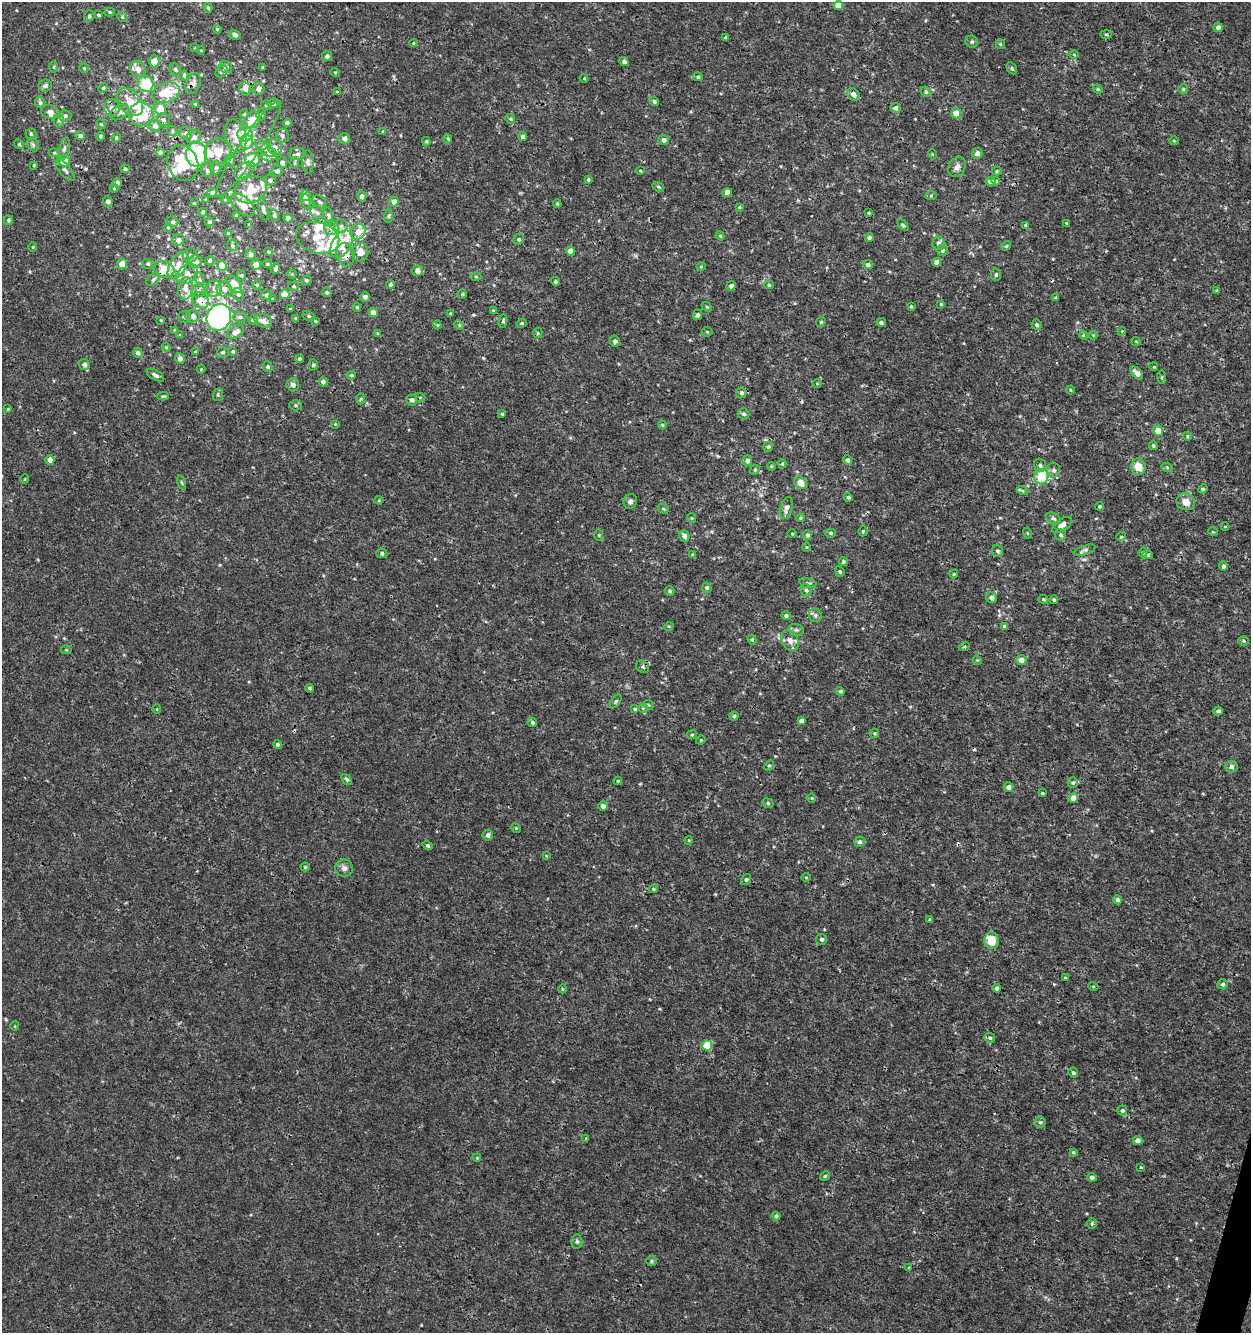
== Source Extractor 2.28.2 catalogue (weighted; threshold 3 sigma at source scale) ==
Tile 6 of 4 x 4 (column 2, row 2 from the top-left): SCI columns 1532-2780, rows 2664-3994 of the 5497 x 5335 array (HDU 1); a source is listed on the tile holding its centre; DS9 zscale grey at full resolution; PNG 1253 x 1335 px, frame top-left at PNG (2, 2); each listed source drawn as its Kron ellipse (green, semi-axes under 4 px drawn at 4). Shown black and unused: <1% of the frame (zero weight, under 3 of 4 exposures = <1% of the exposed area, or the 3 px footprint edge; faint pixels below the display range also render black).
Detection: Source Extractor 2.28.2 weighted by HDU 2 'WHT'; one run over the whole footprint, this tile lists its part. Background 5.26e-04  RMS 8.6e-04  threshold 0.00386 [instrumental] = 3 sigma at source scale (4.5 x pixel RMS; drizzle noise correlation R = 1.50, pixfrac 1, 0.0396/0.0396 arcsec/px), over >= 5 px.
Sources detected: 473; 4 cosmic-ray / hot-pixel residue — neither listed nor drawn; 43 inside a brighter listed object's ellipse — not listed separately; the other 426 listed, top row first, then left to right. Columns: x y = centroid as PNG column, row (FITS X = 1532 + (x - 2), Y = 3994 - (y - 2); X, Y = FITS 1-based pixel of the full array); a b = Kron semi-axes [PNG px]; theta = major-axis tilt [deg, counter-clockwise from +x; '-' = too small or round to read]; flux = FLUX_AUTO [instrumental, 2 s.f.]
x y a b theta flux
838 5 5 4 - 1.1
208 8 5 4 - 0.14
110 12 5 4 - 0.1
99 15 4 3 - 0.16
89 16 6 5 - 0.16
122 17 5 4 - 0.12
1218 27 5 4 - 0.36
217 29 4 4 - 0.11
1106 34 6 4 -2 0.14
235 35 5 4 - 0.24
726 38 4 3 - 0.16
972 42 6 6 - 0.18
414 43 4 3 - 0.07
1000 44 5 4 - 0.1
195 48 3 3 - 0.063
201 50 4 3 - 0.063
1074 55 5 3 - 0.08
327 56 5 5 - 0.22
154 61 6 5 - 0.69
624 62 5 4 - 0.29
54 67 6 4 89 0.11
226 67 7 5 -31 0.24
263 67 3 3 - 0.1
84 68 4 4 - 0.1
1012 68 6 4 -59 0.11
138 69 8 7 - 0.53
175 70 6 5 - 0.19
221 71 6 5 - 0.2
335 72 5 3 - 0.063
184 76 5 4 - 0.14
698 77 4 4 - 0.15
584 78 4 4 - 0.084
146 84 8 7 - 3.3
193 84 11 7 70 0.41
45 86 6 6 - 0.27
103 88 5 4 - 0.12
245 89 6 5 - 0.38
259 89 6 5 - 0.38
1098 89 5 4 - 0.12
1183 89 5 5 - 0.11
166 92 14 10 18 2.3
337 92 4 3 - 0.079
926 92 6 4 -45 0.12
853 94 7 5 -53 0.4
654 101 4 4 - 0.17
130 102 16 10 -48 1.2
40 103 5 5 - 0.24
273 103 5 5 - 0.26
195 104 4 3 - 0.08
266 105 5 5 - 0.14
112 108 9 7 -69 0.4
895 108 5 5 - 0.31
160 109 6 5 - 1.5
50 112 9 6 -16 0.4
120 112 10 6 31 0.36
956 113 5 5 - 1.3
141 114 12 12 - 3.4
244 114 4 4 - 0.12
261 115 6 5 - 0.14
65 116 6 5 - 0.26
510 119 5 4 - 0.11
59 120 7 5 -88 0.19
163 120 7 6 - 0.24
253 120 8 7 - 1.2
287 123 4 4 - 0.33
101 124 5 4 - 0.11
155 126 6 6 - 0.47
172 131 5 4 - 0.14
383 132 4 3 - 0.092
186 133 6 6 - 0.23
31 134 5 5 - 0.14
245 135 8 7 - 1.7
80 136 5 4 - 0.23
100 136 4 4 - 0.16
236 136 17 10 -75 1.1
282 136 7 6 - 0.25
194 137 7 6 - 0.33
523 137 4 4 - 0.35
116 138 5 4 - 0.14
345 138 5 5 - 0.42
448 139 4 3 - 0.12
663 140 5 5 - 0.32
426 141 4 3 - 0.1
1174 141 5 3 - 0.068
247 142 7 6 - 0.66
19 144 5 4 - 0.12
33 144 7 5 -69 0.17
274 147 8 7 - 0.38
265 148 12 5 -40 0.33
64 149 12 5 76 0.28
249 149 57 10 57 1.7
218 151 13 12 - 1.4
160 152 4 4 - 0.28
54 153 6 4 -5 0.12
977 153 5 5 - 0.41
197 154 12 10 83 7.5
269 154 8 7 - 0.38
297 154 8 6 0 0.29
932 154 5 3 - 0.068
230 160 6 5 - 0.15
252 160 7 6 - 3.8
64 161 5 5 - 1.4
282 162 5 5 - 0.33
308 162 12 5 -87 0.28
183 163 18 15 -66 3.4
295 163 5 3 - 0.09
34 165 3 3 - 0.095
957 167 10 8 62 0.39
216 168 7 5 69 0.18
125 169 5 4 - 0.14
65 170 13 5 -51 0.29
207 170 7 6 - 0.21
244 170 11 7 31 0.4
277 171 6 5 - 0.23
640 171 3 2 - 0.074
997 171 5 4 - 0.11
270 180 6 5 - 0.24
588 180 4 3 - 0.12
996 181 4 4 - 0.17
990 182 5 4 - 0.54
117 183 5 4 - 0.26
658 187 6 4 -21 0.14
114 188 4 4 - 0.083
251 190 17 13 23 1.9
212 192 4 4 - 0.16
727 193 4 4 - 0.83
305 195 5 5 - 0.61
362 196 5 4 - 0.36
931 196 6 4 2 0.11
206 200 3 3 - 0.1
225 200 4 3 - 0.066
108 201 5 5 - 0.27
306 201 7 5 -82 0.17
319 202 8 5 -41 0.18
394 202 5 4 - 0.55
194 203 4 4 - 0.072
557 203 4 3 - 0.11
243 205 14 8 -42 1.1
739 207 4 3 - 0.087
263 209 12 4 -76 0.24
203 212 4 4 - 0.15
317 213 7 6 - 0.25
868 213 4 3 - 0.085
236 215 4 4 - 0.11
274 215 5 4 - 0.18
328 216 9 4 -79 0.16
388 216 7 4 89 0.15
288 218 4 4 - 0.28
8 220 5 4 - 0.16
173 222 6 5 - 0.17
209 222 4 4 - 0.15
1066 223 4 3 - 0.068
249 225 4 3 - 0.08
903 225 6 4 -45 0.11
1026 225 4 3 - 0.2
341 226 7 6 - 0.26
168 228 4 3 - 0.075
331 228 7 7 - 0.34
358 232 8 7 - 0.94
228 233 3 3 - 0.093
720 236 4 4 - 0.096
318 238 22 15 -15 2.4
869 238 4 4 - 0.17
519 239 5 5 - 0.16
178 240 6 6 - 0.46
939 243 7 6 - 0.35
341 244 15 9 59 1.5
232 246 5 5 - 0.15
1006 246 5 4 - 0.11
33 247 5 3 - 0.079
943 250 6 5 - 0.18
570 251 4 4 - 0.77
268 252 3 3 - 0.088
360 252 9 8 - 0.83
251 254 5 5 - 0.26
190 255 7 7 - 0.27
346 255 12 9 -77 0.85
195 261 7 6 - 0.6
210 261 5 4 - 0.2
937 262 4 4 - 0.67
122 264 5 5 - 0.81
148 264 5 5 - 0.16
267 264 5 4 - 0.11
868 264 5 4 - 0.29
178 265 15 8 60 0.81
256 265 5 5 - 0.6
222 266 5 5 - 2.3
701 266 5 3 - 0.07
164 269 10 8 -18 1.5
276 269 5 4 - 0.24
417 271 5 5 - 0.53
187 274 12 8 38 0.62
292 274 4 4 - 0.088
996 275 6 5 - 0.18
241 276 5 4 - 0.12
476 277 5 3 - 0.096
153 279 8 5 45 0.19
200 279 7 5 -72 0.22
306 280 5 4 - 0.13
555 281 4 4 - 0.14
234 284 10 5 -53 1.7
257 285 5 4 - 0.11
390 285 4 4 - 0.2
769 285 5 4 - 0.12
293 286 5 4 - 0.11
731 286 5 4 - 0.3
185 288 11 7 85 0.59
214 288 8 7 - 0.38
224 289 7 7 - 0.52
199 291 7 6 - 0.29
1217 291 4 4 - 0.14
327 292 5 4 - 0.13
238 294 6 5 - 0.17
285 294 5 4 - 1.7
462 294 5 4 - 0.1
266 295 5 5 - 0.21
365 297 5 4 - 0.3
1056 298 4 3 - 0.17
272 299 4 3 - 0.093
200 300 9 7 -40 0.98
941 304 4 3 - 0.088
911 306 4 3 - 0.099
357 307 4 4 - 0.11
707 307 5 4 - 0.11
290 309 3 3 - 0.075
493 311 4 3 - 0.095
373 312 5 4 - 0.71
450 314 4 4 - 0.11
698 315 5 4 - 0.21
193 316 7 6 - 0.45
309 316 6 4 -28 0.15
184 317 6 6 - 0.22
219 317 14 12 62 28
240 317 6 5 - 0.17
295 318 4 4 - 0.12
161 320 4 4 - 0.079
253 320 4 4 - 0.1
263 321 9 6 -24 0.47
315 321 4 4 - 0.093
503 321 6 4 79 0.13
821 322 5 4 - 0.11
521 323 5 4 - 0.12
881 323 4 4 - 0.16
437 325 4 3 - 0.1
459 325 5 4 - 0.11
1037 325 5 4 - 0.16
175 330 4 4 - 0.12
1122 331 4 3 - 0.079
236 332 9 5 36 0.58
707 332 5 5 - 0.11
377 333 4 3 - 0.085
538 333 5 4 - 0.11
180 335 4 4 - 0.092
1083 335 4 3 - 0.08
1093 335 4 4 - 0.078
615 341 5 5 - 0.22
1136 341 5 4 - 0.085
166 347 4 4 - 0.12
233 351 4 3 - 0.12
195 352 3 2 - 0.066
223 352 6 5 - 0.15
138 353 5 4 - 0.34
180 359 5 5 - 0.36
299 359 4 4 - 0.14
84 364 5 5 - 0.28
313 365 5 5 - 0.15
268 367 5 5 - 0.17
1154 367 4 3 - 0.077
201 369 4 4 - 0.08
1137 373 7 4 -46 0.39
155 375 10 4 -30 0.3
351 375 4 3 - 0.12
1162 377 7 3 -83 0.11
323 382 4 4 - 0.32
817 383 4 3 - 0.087
293 385 6 6 - 0.34
1070 390 4 3 - 0.07
741 393 5 5 - 0.28
218 395 6 5 - 0.14
163 396 6 4 1 0.13
420 397 5 3 - 0.068
361 399 5 3 - 0.1
412 400 5 5 - 0.26
296 405 6 5 - 0.15
8 409 3 2 - 0.07
502 414 4 4 - 0.12
743 414 6 5 - 0.19
335 424 4 3 - 0.076
662 425 4 3 - 0.1
1158 431 5 5 - 0.88
1187 436 4 4 - 0.11
1153 446 4 3 - 0.1
768 447 5 4 - 0.18
50 460 5 4 - 0.61
848 460 5 4 - 0.22
747 461 5 5 - 0.31
782 464 4 4 - 0.1
1040 465 7 6 - 0.23
771 466 4 3 - 0.071
1138 467 8 7 - 0.96
1167 467 6 4 -20 0.11
755 470 5 4 - 0.11
1054 470 7 6 - 0.28
1041 477 8 7 - 2.8
25 479 5 3 - 0.068
182 483 7 3 -71 0.11
800 483 7 5 -49 1
1203 489 5 4 - 0.11
1023 491 6 3 -19 0.11
848 497 4 4 - 0.15
379 500 4 4 - 0.083
630 501 7 6 - 0.27
1186 502 9 8 - 0.71
1099 506 4 4 - 0.15
786 508 11 6 74 0.38
663 509 6 4 -32 0.11
692 518 5 4 - 0.095
800 518 4 4 - 0.086
1054 519 8 5 -28 0.2
1062 525 11 5 33 0.39
1225 526 4 3 - 0.066
863 531 5 4 - 0.11
1213 532 5 3 - 0.081
831 533 5 4 - 0.15
1027 533 5 3 - 0.066
792 534 5 3 - 0.08
599 535 5 3 - 0.082
807 535 5 4 - 0.17
1061 535 6 5 - 0.2
684 536 6 5 - 0.39
1121 537 4 4 - 0.089
807 547 5 3 - 0.077
1085 550 11 4 18 0.22
998 551 6 5 - 0.19
1143 552 5 4 - 0.11
382 553 5 5 - 0.2
693 555 4 3 - 0.15
1148 555 5 4 - 0.15
843 562 4 4 - 0.18
1223 566 5 4 - 0.23
840 571 5 4 - 0.12
954 574 4 4 - 0.086
808 583 9 4 -14 0.17
707 588 5 4 - 0.16
806 590 6 5 - 0.17
670 591 5 4 - 0.15
992 597 6 5 - 0.4
1043 599 5 4 - 0.11
1054 600 4 4 - 0.15
815 615 7 6 - 0.21
786 616 5 4 - 0.19
669 626 5 3 - 0.085
1005 626 4 3 - 0.27
796 630 8 5 -19 0.2
752 640 5 4 - 0.12
790 640 11 8 -59 0.59
1244 641 5 5 - 0.12
964 647 5 3 - 0.097
66 650 5 3 - 0.083
977 660 5 4 - 0.088
1021 660 5 5 - 0.59
643 667 7 6 - 0.19
309 688 4 3 - 0.13
840 691 4 4 - 0.18
616 701 8 4 54 0.13
648 705 5 4 - 0.11
643 708 5 5 - 0.15
157 709 5 3 - 0.065
635 709 4 3 - 0.11
1218 711 4 4 - 0.26
734 716 4 4 - 0.2
801 721 4 4 - 0.33
532 722 5 4 - 0.16
874 733 5 4 - 0.097
692 735 5 4 - 0.11
701 740 4 4 - 0.084
277 745 4 4 - 0.18
769 765 5 4 - 0.13
1231 767 6 6 - 0.27
347 779 6 4 -49 0.15
618 781 4 4 - 0.086
1073 783 5 5 - 0.17
1008 787 5 4 - 0.5
1042 793 4 3 - 0.1
812 798 4 3 - 0.069
1073 798 5 4 - 1
768 803 6 4 -25 0.13
603 806 5 5 - 0.24
516 828 5 4 - 0.12
488 835 5 5 - 0.3
689 840 4 3 - 0.067
860 842 5 5 - 0.23
428 845 5 4 - 0.11
546 856 4 2 - 0.057
305 867 4 4 - 0.11
344 868 9 8 - 0.35
806 877 5 3 - 0.072
746 880 6 4 56 0.13
653 889 4 4 - 0.096
1117 900 4 4 - 0.24
930 920 4 3 - 0.14
822 939 5 5 - 0.19
992 941 8 7 - 1.3
1065 978 4 3 - 0.098
1222 984 5 5 - 0.21
1093 986 5 3 - 0.078
997 988 4 3 - 0.2
562 989 4 3 - 0.064
15 1026 5 3 - 0.062
990 1038 5 4 - 0.17
707 1046 5 5 - 2.7
1073 1073 5 5 - 0.16
1122 1110 5 5 - 0.18
1040 1122 5 5 - 0.17
586 1138 3 3 - 0.056
1138 1141 5 4 - 0.43
1073 1152 4 4 - 0.093
477 1158 4 3 - 0.072
1141 1167 3 3 - 0.073
825 1176 5 4 - 0.11
1092 1177 4 4 - 0.21
776 1216 4 4 - 0.18
1092 1224 5 4 - 0.1
577 1241 7 5 -89 0.18
651 1261 5 5 - 0.12
909 1268 3 3 - 0.082
Overlapping masked pixels (flux is a lower limit): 6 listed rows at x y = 193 84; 183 163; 346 255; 164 269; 200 300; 219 317